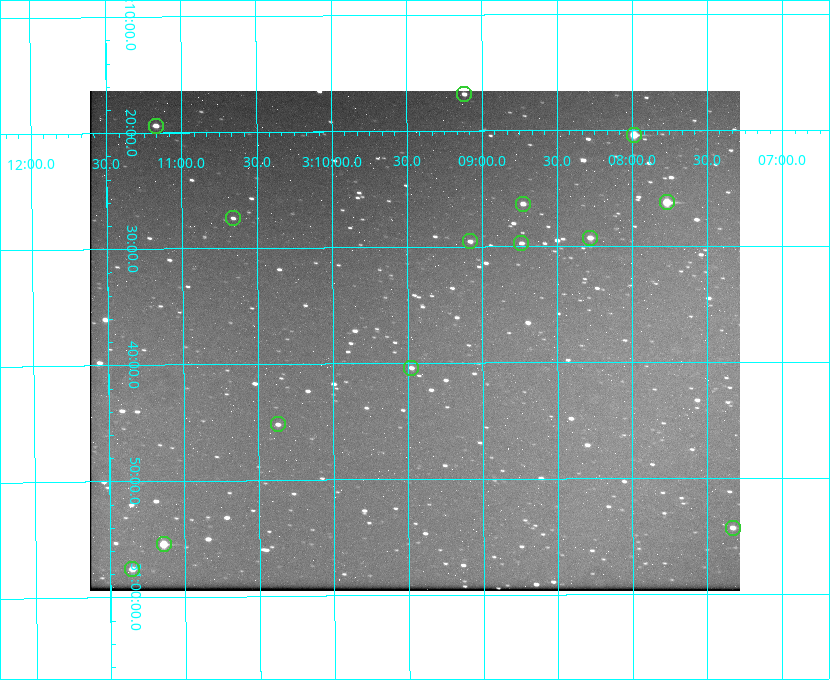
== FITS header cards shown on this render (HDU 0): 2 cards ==
NAXIS1  =                  650 / Width of table row in bytes
NAXIS2  =                  500 / Number of rows in table

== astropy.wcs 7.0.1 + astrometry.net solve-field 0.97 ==
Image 650 x 500 px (HDU 0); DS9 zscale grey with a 90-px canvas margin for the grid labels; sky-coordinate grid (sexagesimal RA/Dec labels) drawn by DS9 from the SOLVED WCS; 14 Tycho-2 reference stars matched to detected sources circled (green)
Header WCS: none
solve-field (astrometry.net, Tycho-2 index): SOLVED blind (the file carries no WCS)
Solved WCS: RA---TAN-SIP/DEC--TAN-SIP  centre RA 03:09:27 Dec +30:38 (47.36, +30.63 deg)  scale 5.17 arcsec/px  FOV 56.0' x 43.1'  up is -180 deg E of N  parity flipped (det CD > 0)
(file carries no celestial WCS; the grid is the blind solution)
Tycho-2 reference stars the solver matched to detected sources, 14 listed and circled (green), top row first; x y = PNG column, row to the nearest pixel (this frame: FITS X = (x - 90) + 1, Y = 500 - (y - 91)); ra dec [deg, ICRS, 3 dp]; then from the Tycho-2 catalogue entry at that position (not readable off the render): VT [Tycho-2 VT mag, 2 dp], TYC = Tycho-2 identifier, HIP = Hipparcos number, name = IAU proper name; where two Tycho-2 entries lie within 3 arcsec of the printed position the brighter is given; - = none
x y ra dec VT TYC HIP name
464 94 47.279 +30.281 11.50 2340-853-1 - -
156 126 47.792 +30.323 11.52 2340-1736-1 - -
634 135 46.997 +30.341 9.26 2339-1426-1 - -
667 202 46.942 +30.437 9.50 2339-1638-1 - -
523 204 47.182 +30.439 11.33 2339-1340-1 - -
233 218 47.665 +30.457 11.70 2340-1064-1 - -
590 238 47.070 +30.488 10.91 2339-1082-1 - -
470 241 47.270 +30.492 11.72 2340-1534-1 - -
521 243 47.184 +30.495 11.78 2339-1503-1 - -
411 368 47.369 +30.674 11.68 2340-1714-1 - -
278 424 47.592 +30.753 11.61 2340-1087-1 - -
733 528 46.832 +30.904 11.42 2339-646-1 - -
164 544 47.785 +30.924 10.11 2340-1700-1 - -
132 569 47.838 +30.960 11.41 2340-1051-1 - -